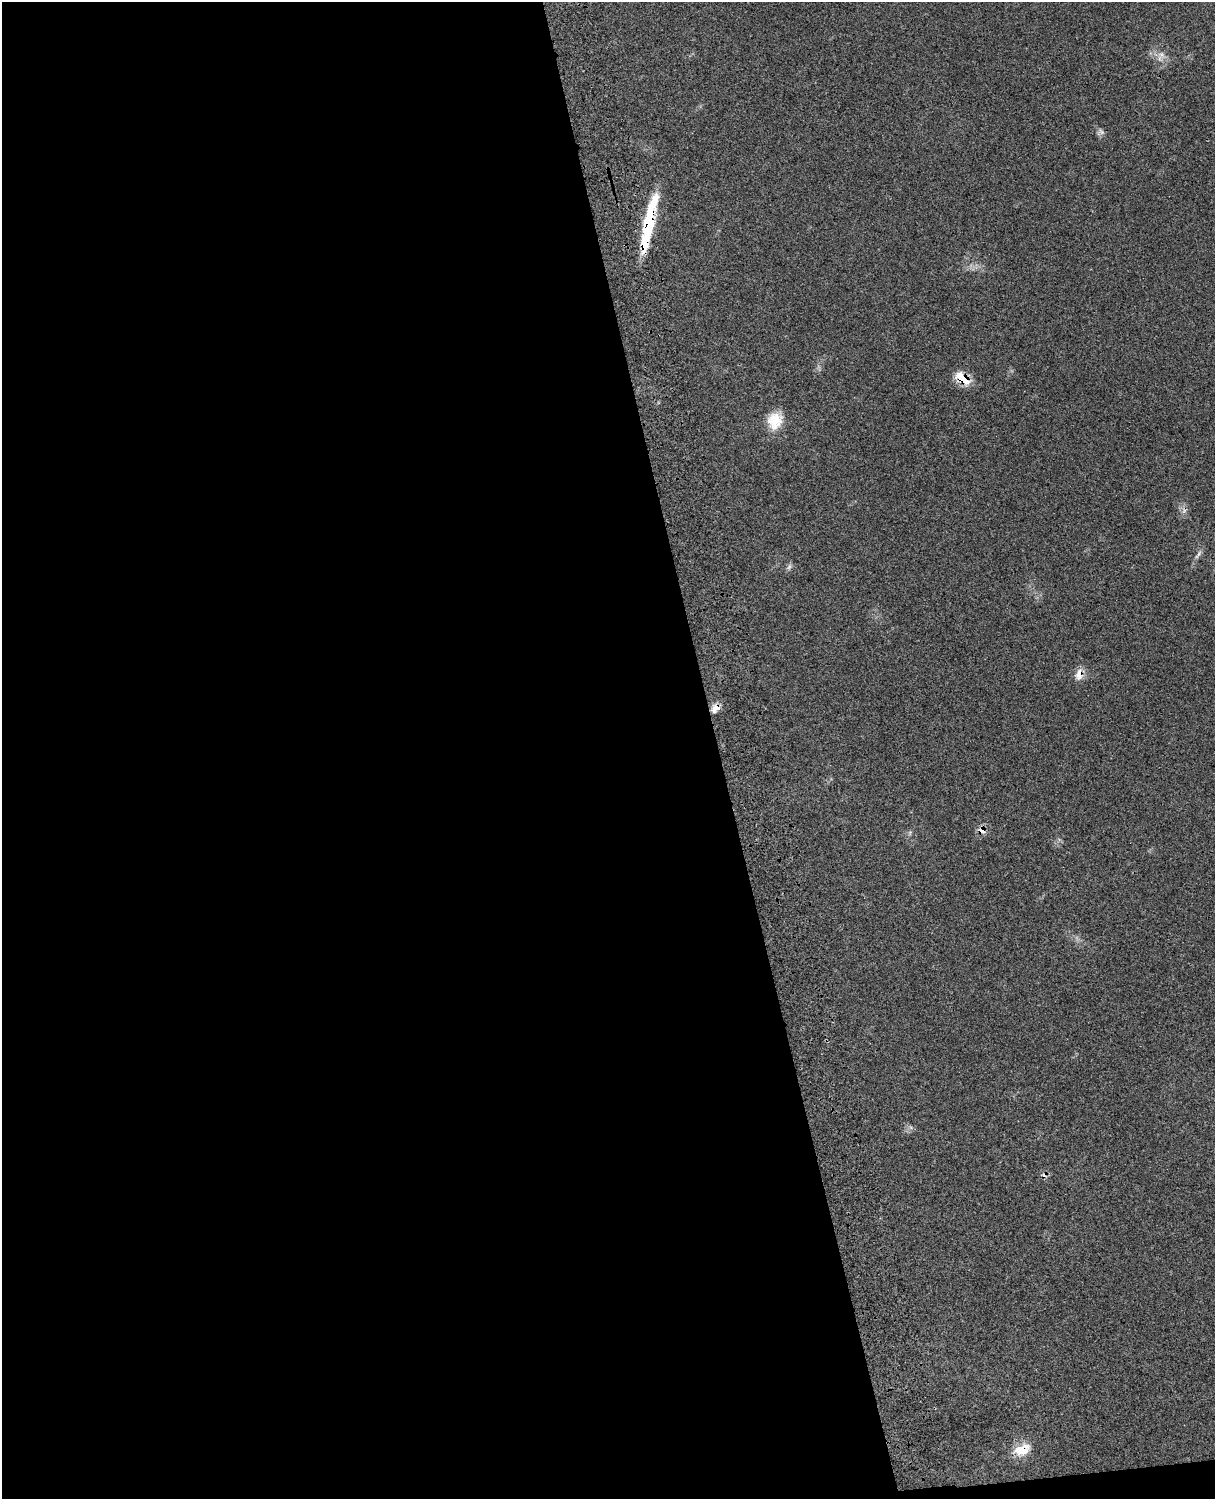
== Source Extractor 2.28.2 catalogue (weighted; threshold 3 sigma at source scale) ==
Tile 9 of 4 x 3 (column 1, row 3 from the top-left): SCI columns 118-1330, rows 276-1772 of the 5088 x 4928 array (HDU 1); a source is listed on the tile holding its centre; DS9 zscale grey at full resolution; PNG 1217 x 1501 px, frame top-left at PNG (2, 2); no overlay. Shown black and unused: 60% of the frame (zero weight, under 3 of 4 exposures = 6% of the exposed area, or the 3 px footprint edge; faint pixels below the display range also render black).
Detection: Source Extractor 2.28.2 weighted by HDU 2 'WHT'; one run over the whole footprint, this tile lists its part. Background 0.0761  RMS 0.0058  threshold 0.026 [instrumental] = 3 sigma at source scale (4.5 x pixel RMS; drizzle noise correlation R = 1.50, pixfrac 1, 0.05/0.05 arcsec/px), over >= 5 px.
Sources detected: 14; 1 too faint to see at this stretch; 1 inside a brighter object's white glare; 2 cosmic-ray / hot-pixel residue — not listed; the other 10 listed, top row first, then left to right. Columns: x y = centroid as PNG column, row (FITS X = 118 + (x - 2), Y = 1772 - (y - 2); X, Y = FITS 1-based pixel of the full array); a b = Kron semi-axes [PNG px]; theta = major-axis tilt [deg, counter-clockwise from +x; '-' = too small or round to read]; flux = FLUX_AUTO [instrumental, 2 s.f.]
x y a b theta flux
1161 55 11 8 66 3.3
1101 132 10 8 15 1.8
649 223 52 10 78 46
962 378 20 10 -34 12
775 421 22 19 71 13
1198 554 16 5 53 2.1
1079 674 16 10 84 5.2
715 708 13 9 47 4.5
982 830 12 8 -41 3.7
1022 1450 24 14 22 12
Overlapping masked pixels (flux is a lower limit): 6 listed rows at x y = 649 223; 962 378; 1079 674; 715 708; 982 830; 1022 1450